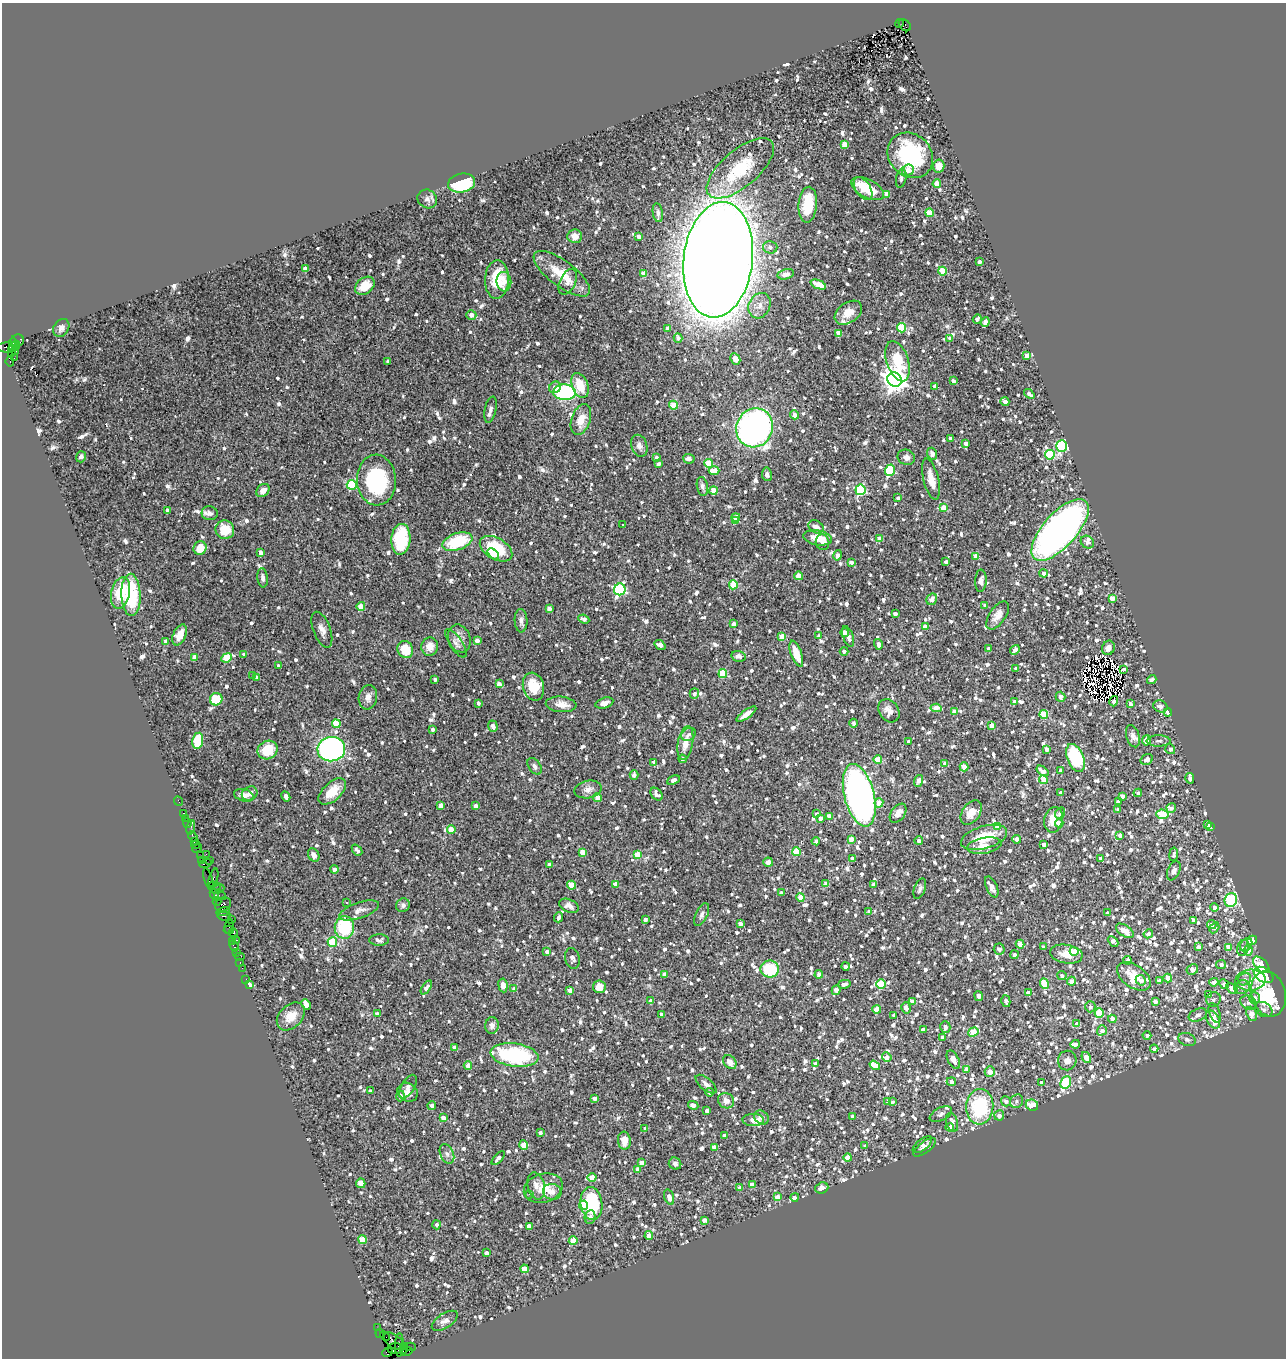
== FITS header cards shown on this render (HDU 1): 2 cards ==
NAXIS1  =                 1284
NAXIS2  =                 1356

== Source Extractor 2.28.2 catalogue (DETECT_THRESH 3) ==
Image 1284 x 1356 px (HDU 1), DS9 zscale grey, 1 PNG px = 1 image px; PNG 1288 x 1360 px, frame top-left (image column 1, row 1356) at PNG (2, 3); each listed source drawn as its Kron ellipse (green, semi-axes under 4 px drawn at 4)
Background 1.73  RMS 0.077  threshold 0.23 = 3 sigma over >= 5 px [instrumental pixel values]
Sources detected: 1827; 2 with non-positive FLUX_AUTO (blend fragments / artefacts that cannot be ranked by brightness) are neither listed nor drawn; of the other 1825, the 500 brightest by FLUX_AUTO listed and drawn (1325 fainter detections omitted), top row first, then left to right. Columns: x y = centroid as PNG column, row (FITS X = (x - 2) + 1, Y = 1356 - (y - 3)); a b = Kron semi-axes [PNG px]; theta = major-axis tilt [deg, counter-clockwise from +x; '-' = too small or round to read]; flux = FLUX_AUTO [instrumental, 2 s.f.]
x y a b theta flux
899 23 4 3 - 460
905 25 7 5 -43 320
844 145 4 4 - 96
910 155 24 21 -46 550
939 166 6 5 - 63
740 168 41 18 40 290
908 170 6 5 - 38
901 178 9 5 78 17
462 183 13 9 12 370
937 184 4 4 - 95
863 189 13 7 -57 110
868 189 18 9 -28 150
887 194 4 4 - 69
427 199 10 9 - 24
808 205 18 9 85 180
658 213 9 5 -81 17
929 213 4 4 - 150
575 236 7 7 - 49
639 237 4 3 - 26
770 247 7 6 - 18
718 260 58 34 83 23000
979 262 4 3 - 27
305 268 4 3 - 34
942 271 4 4 - 160
562 274 34 12 -37 160
644 274 4 4 - 110
786 274 8 5 13 30
497 279 19 12 88 190
504 282 10 7 -83 37
568 282 14 7 63 34
818 285 8 4 -23 110
365 286 11 8 38 81
759 306 13 10 64 47
848 313 15 10 35 68
471 315 5 4 - 34
977 319 5 3 - 21
985 322 5 4 - 67
61 328 9 7 58 21
668 328 4 4 - 19
902 328 4 4 - 260
839 333 4 4 - 45
678 338 5 4 - 20
950 338 3 3 - 17
18 341 6 6 - 340
13 343 4 3 - 300
14 346 7 2 45 440
8 347 11 5 3 570
16 351 3 2 - 71
11 352 3 3 - 590
1027 356 4 4 - 70
14 358 2 2 - 22
735 359 6 4 -62 36
388 361 4 3 - 17
898 361 21 11 -71 230
10 362 5 3 - 610
895 380 7 7 - 5400
953 381 4 3 - 22
580 385 13 8 -71 130
935 386 3 3 - 27
555 387 6 5 - 28
565 392 11 8 -2 660
1029 394 6 3 -41 22
1005 402 4 4 - 43
674 405 4 4 - 150
490 410 13 5 78 22
795 415 4 4 - 47
581 419 16 9 71 83
754 428 20 18 67 2300
950 438 3 3 - 23
966 444 4 4 - 47
639 446 11 8 -72 29
1062 446 6 5 - 720
932 454 6 5 - 21
1050 455 5 4 - 280
81 457 6 5 - 18
906 457 9 7 -25 24
656 458 4 4 - 39
689 459 6 5 - 24
708 463 4 4 - 150
658 464 4 3 - 22
890 470 6 5 - 370
714 471 5 4 - 80
767 474 7 5 -81 20
931 479 21 7 -76 78
376 480 25 19 -87 480
352 485 5 5 - 340
702 486 9 5 -79 18
860 490 5 5 - 560
263 491 7 5 44 37
714 491 4 4 - 130
898 498 3 3 - 17
944 508 4 4 - 82
167 510 4 3 - 19
210 513 8 7 - 19
736 517 4 3 - 82
736 520 4 4 - 77
623 524 3 3 - 31
816 527 8 6 -27 30
225 530 9 9 - 100
1060 530 38 17 48 3200
817 538 14 7 -10 95
401 539 15 9 86 290
880 539 4 4 - 70
457 542 16 8 19 270
823 542 8 6 -74 24
1087 542 7 6 - 26
200 548 7 6 - 85
496 549 18 10 -30 250
261 553 4 3 - 35
493 554 6 4 -40 72
838 555 5 4 - 29
976 556 4 4 - 94
851 562 4 4 - 25
946 562 4 4 - 21
1043 573 4 4 - 19
799 576 4 4 - 89
263 578 10 5 -84 17
981 581 11 6 87 22
733 585 5 4 - 160
620 589 6 5 - 750
121 593 16 9 77 180
131 595 21 9 -88 330
1112 598 4 4 - 78
932 599 6 5 - 25
985 605 4 3 - 17
361 606 4 4 - 120
549 608 4 4 - 43
895 614 4 3 - 17
998 615 16 8 55 45
584 619 5 4 - 20
521 621 12 6 -88 24
734 624 4 3 - 30
925 627 4 4 - 68
322 630 19 8 -69 37
845 633 4 4 - 110
180 635 11 6 65 51
819 636 4 3 - 20
848 636 11 5 -71 43
782 637 4 4 - 76
459 638 14 11 -69 48
166 641 4 4 - 21
477 641 4 4 - 43
456 643 17 6 -56 24
878 644 5 3 - 24
660 645 6 4 -38 33
430 647 9 8 - 52
1108 648 7 6 - 28
989 649 4 4 - 42
405 650 9 7 -63 110
1015 650 5 4 - 25
844 651 4 4 - 17
796 654 14 5 -70 85
244 655 4 3 - 33
739 656 7 5 -16 20
195 657 4 4 - 65
227 658 6 4 25 190
278 666 3 3 - 17
1016 668 3 3 - 17
1124 669 3 3 - 17
723 674 4 4 - 200
253 675 3 3 - 17
257 677 4 4 - 21
435 679 4 3 - 16
1152 680 5 4 - 21
499 684 4 4 - 40
533 687 14 10 -74 110
694 694 5 5 - 18
368 697 12 9 79 38
1060 697 5 4 - 34
216 699 6 6 - 130
1114 701 5 4 - 47
1014 702 4 3 - 17
478 703 4 3 - 20
604 703 9 5 15 24
561 704 15 7 -5 56
1130 704 4 3 - 20
1160 706 7 6 - 25
936 708 5 4 - 93
889 711 12 9 -55 45
954 712 4 4 - 57
1168 712 4 3 - 37
746 714 12 4 35 35
1044 714 4 4 - 160
854 723 4 4 - 20
336 724 4 4 - 140
992 725 4 4 - 61
493 726 6 4 -74 33
433 729 4 3 - 20
689 734 7 6 - 20
1133 736 11 6 -73 27
1146 740 5 4 - 75
198 741 8 5 80 170
1159 741 12 5 0 17
909 742 3 3 - 20
685 743 17 7 79 63
331 749 14 12 8 1700
1047 749 4 3 - 29
1170 749 5 5 - 19
268 750 10 9 - 160
1075 758 15 8 -68 490
682 759 4 4 - 21
878 760 4 4 - 110
1147 760 6 5 - 26
654 762 4 4 - 29
945 764 4 4 - 35
535 766 9 5 -56 19
964 767 4 4 - 88
1060 770 3 3 - 18
1043 771 7 4 -38 50
634 775 5 4 - 23
1190 778 5 4 - 20
1043 779 4 4 - 120
673 780 7 4 23 21
918 781 6 4 70 64
588 789 14 8 12 35
332 791 17 9 43 100
1061 792 4 3 - 19
250 793 8 6 32 30
1138 793 4 4 - 18
656 794 7 5 -48 27
244 795 10 6 -16 35
859 795 32 15 -76 3800
286 796 5 3 - 26
1122 796 4 4 - 19
597 797 4 4 - 41
179 801 5 2 - 55
1118 802 4 3 - 23
879 803 5 4 - 48
441 805 4 4 - 52
476 806 4 4 - 47
1171 808 5 4 - 19
1118 810 4 4 - 21
971 812 13 8 55 61
183 813 3 2 - 98
898 813 11 6 54 38
1060 813 6 4 54 25
817 814 4 4 - 19
1162 814 6 5 - 210
829 816 4 4 - 33
185 818 2 2 - 26
820 818 4 3 - 25
1054 820 13 9 77 82
187 823 5 3 - 180
1059 823 4 4 - 40
1207 824 4 3 - 23
997 826 4 4 - 65
1211 826 3 3 - 21
191 827 7 3 75 80
451 830 4 4 - 110
1120 835 4 3 - 25
193 836 5 3 - 350
984 837 24 11 16 160
851 839 4 4 - 64
1017 839 4 4 - 27
194 841 3 2 - 110
816 841 4 4 - 23
919 841 4 3 - 24
1044 844 4 3 - 27
195 845 4 3 - 220
984 846 18 8 9 53
197 848 5 4 - 210
357 850 6 3 -50 24
582 852 4 4 - 78
796 852 4 4 - 160
206 854 2 2 - 67
638 854 4 4 - 89
1174 854 7 4 82 18
314 855 7 5 -63 30
200 856 3 2 - 120
852 858 4 4 - 25
1100 858 4 3 - 17
209 860 3 2 - 150
202 861 3 3 - 93
768 862 4 4 - 30
205 863 6 3 18 160
549 865 4 3 - 21
334 869 4 3 - 23
1174 871 10 6 66 25
213 878 9 3 72 210
209 879 11 3 -74 330
616 884 4 4 - 69
826 884 4 4 - 100
572 885 4 4 - 130
873 885 4 4 - 27
215 886 6 4 -13 200
992 887 11 5 -65 43
218 889 6 4 24 760
920 889 10 5 70 17
781 893 4 3 - 17
214 894 6 3 -64 510
220 895 6 2 -18 180
801 897 4 4 - 140
1231 900 7 6 - 610
217 901 4 3 - 87
346 902 3 3 - 18
223 904 8 6 31 970
403 905 7 6 - 19
569 906 10 6 -24 27
1214 907 4 4 - 33
359 910 21 7 19 42
223 911 7 3 16 460
869 911 4 3 - 19
1107 913 4 3 - 23
702 915 12 6 66 20
224 916 7 3 -12 160
558 917 5 3 - 16
231 919 2 2 - 31
645 920 4 3 - 19
1193 920 4 3 - 26
740 924 4 3 - 34
1212 925 5 4 - 22
229 927 7 2 75 72
344 928 11 9 88 320
1214 928 6 4 58 19
229 930 5 2 - 110
1125 931 10 5 -34 45
233 933 4 3 - 400
1148 934 5 4 - 17
237 940 3 2 - 110
379 940 10 5 0 17
1252 940 5 4 - 96
232 941 4 3 - 140
1113 941 6 3 -45 31
332 942 5 4 - 220
1020 944 4 4 - 80
1246 945 7 5 53 17
234 946 5 3 - 220
1043 947 4 3 - 25
1198 947 4 3 - 29
1228 947 4 4 - 73
1243 948 8 5 72 18
999 949 5 5 - 25
1248 950 5 4 - 48
1074 951 4 4 - 160
236 952 4 3 - 170
547 952 4 3 - 28
1066 954 16 9 -9 69
1015 955 4 4 - 18
240 956 5 2 - 290
572 958 10 7 -76 21
1128 960 4 3 - 19
240 962 3 2 - 82
1221 965 5 4 - 16
1261 965 10 6 -45 190
845 966 4 3 - 22
242 968 2 2 - 34
770 969 9 8 - 250
1192 969 6 5 - 36
664 974 4 4 - 28
819 974 4 4 - 44
1264 975 11 7 -33 550
1062 976 5 4 - 18
1134 976 19 11 -35 81
1168 978 4 4 - 80
246 979 2 2 - 33
1245 979 7 6 - 17
1141 980 5 4 - 33
1250 980 15 10 3 71
1071 981 4 4 - 39
1159 981 4 4 - 33
1214 982 5 4 - 23
844 984 6 4 13 23
881 984 5 4 - 220
1045 984 5 4 - 150
1224 984 5 4 - 25
249 985 4 3 - 68
503 985 7 4 -83 35
426 987 8 4 55 18
599 987 6 6 - 59
1242 987 8 7 - 23
1232 988 6 4 -41 71
514 989 4 3 - 29
570 990 4 4 - 35
836 990 5 4 - 59
1028 993 4 3 - 36
1268 994 23 17 -75 390
1209 995 3 3 - 81
979 996 5 4 - 36
1255 998 5 5 - 31
1213 999 7 7 - 17
651 1001 4 3 - 42
1006 1001 6 3 -75 27
912 1002 4 4 - 36
1155 1002 4 4 - 45
1249 1003 9 6 -28 20
306 1004 5 4 - 69
1090 1007 5 5 - 19
906 1008 5 5 - 23
1264 1009 9 7 -28 29
877 1010 4 4 - 90
1099 1013 5 4 - 190
1215 1013 10 5 -69 22
377 1014 4 4 - 30
661 1014 4 3 - 25
1251 1014 7 5 -66 45
894 1015 4 3 - 18
1198 1015 9 6 24 28
291 1016 16 11 45 80
1112 1019 4 4 - 45
1213 1020 9 6 -60 110
1077 1024 4 4 - 58
492 1025 8 7 - 24
945 1027 6 5 - 20
923 1030 4 4 - 40
1102 1030 5 5 - 29
973 1032 5 4 - 140
1147 1035 4 4 - 18
943 1037 4 3 - 32
1187 1039 9 6 -20 19
1075 1044 4 4 - 17
454 1048 4 4 - 39
1154 1049 4 4 - 23
515 1055 24 11 -8 560
887 1057 5 4 - 25
1086 1058 6 4 -54 60
953 1060 10 5 -61 30
1067 1060 10 9 - 34
730 1062 8 6 -51 40
815 1063 4 3 - 18
468 1065 4 4 - 39
875 1065 5 4 - 92
966 1070 4 4 - 80
990 1072 5 5 - 48
951 1082 4 4 - 21
1041 1082 4 4 - 18
1066 1083 6 5 - 350
706 1084 13 6 -40 27
408 1087 13 6 59 25
370 1091 4 3 - 18
408 1092 10 9 - 34
710 1092 4 4 - 24
400 1096 5 4 - 23
594 1098 4 3 - 27
726 1101 8 7 - 39
1006 1101 5 5 - 18
1017 1101 7 6 - 19
888 1102 4 4 - 35
892 1102 3 3 - 18
693 1105 5 4 - 24
1032 1105 6 5 - 160
432 1106 4 4 - 27
980 1107 18 13 85 420
707 1111 4 3 - 25
941 1114 12 6 28 18
999 1115 5 5 - 32
852 1116 4 3 - 19
443 1118 4 4 - 47
761 1118 8 6 -43 17
753 1120 11 6 0 58
952 1122 10 6 -75 35
950 1127 4 4 - 49
645 1128 3 3 - 17
540 1132 3 3 - 17
724 1136 4 3 - 28
624 1141 9 6 -86 53
524 1145 4 4 - 120
922 1145 11 5 38 20
865 1146 4 3 - 17
714 1147 4 4 - 46
925 1147 13 5 37 24
447 1154 10 6 -66 19
498 1158 8 4 48 21
848 1158 4 4 - 67
642 1163 4 4 - 48
675 1164 6 6 - 17
638 1170 4 4 - 41
592 1177 4 4 - 82
361 1183 5 4 - 38
752 1184 4 4 - 71
536 1186 13 8 -75 35
543 1188 20 14 16 90
740 1188 4 3 - 23
822 1188 7 5 20 24
552 1192 9 8 - 42
529 1194 2 2 - 69
669 1197 8 4 -74 44
778 1197 4 4 - 81
795 1197 4 4 - 39
591 1203 16 11 -84 330
584 1205 5 4 - 180
590 1217 7 5 82 27
704 1220 4 3 - 36
437 1225 4 4 - 19
529 1226 4 4 - 52
649 1235 4 4 - 52
363 1239 4 4 - 110
573 1240 4 4 - 120
486 1253 4 4 - 30
524 1269 4 4 - 110
445 1321 15 7 33 32
378 1328 2 2 - 28
380 1333 4 2 - 100
385 1336 5 3 - 160
394 1341 11 6 -37 960
399 1345 11 2 88 370
410 1347 6 2 -1 100
395 1348 7 5 7 660
404 1348 5 3 - 310
388 1352 5 4 - 66
407 1352 6 3 15 230
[1325 fainter detections neither listed nor drawn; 2 non-positive-flux detections neither listed nor drawn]